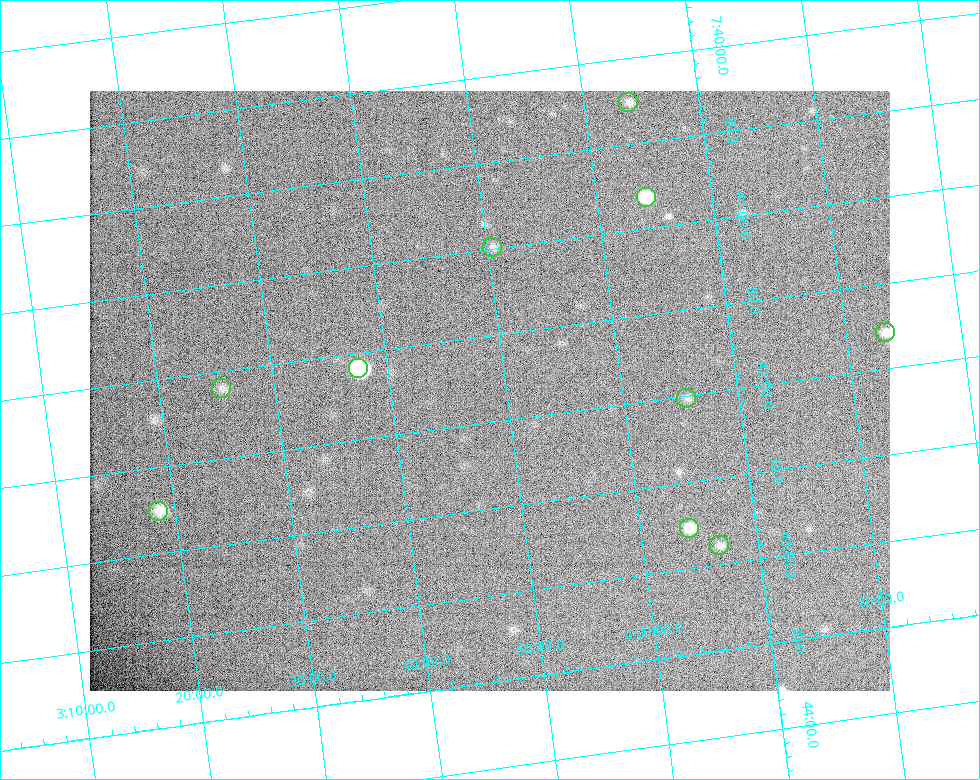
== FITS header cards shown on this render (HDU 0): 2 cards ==
NAXIS1  =                  800 / length of data axis 1
NAXIS2  =                  600 / length of data axis 2

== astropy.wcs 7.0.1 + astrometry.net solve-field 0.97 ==
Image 800 x 600 px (HDU 0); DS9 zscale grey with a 90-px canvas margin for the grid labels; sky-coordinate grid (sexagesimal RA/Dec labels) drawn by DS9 from the SOLVED WCS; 10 Tycho-2 reference stars matched to detected sources circled (green)
Header WCS: none
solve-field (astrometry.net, Tycho-2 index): SOLVED blind (the file carries no WCS)
Solved WCS: RA---TAN-SIP/DEC--TAN-SIP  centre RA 07:41:49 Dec +03:49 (115.45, +3.81 deg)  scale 5.23 arcsec/px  FOV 69.7' x 52.3'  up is -82 deg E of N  parity flipped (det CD > 0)
(file carries no celestial WCS; the grid is the blind solution)
Tycho-2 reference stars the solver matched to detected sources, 10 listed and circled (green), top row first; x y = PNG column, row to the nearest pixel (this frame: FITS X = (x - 90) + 1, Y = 600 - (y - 91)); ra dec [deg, ICRS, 3 dp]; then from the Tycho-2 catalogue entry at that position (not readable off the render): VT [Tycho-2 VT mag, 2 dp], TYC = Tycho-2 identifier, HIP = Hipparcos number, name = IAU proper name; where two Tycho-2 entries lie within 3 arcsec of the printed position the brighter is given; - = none
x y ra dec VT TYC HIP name
628 102 115.064 +4.065 9.12 187-797-1 - -
646 197 115.204 +4.072 6.68 187-897-1 37405 -
492 247 115.247 +3.841 9.43 187-547-1 - -
885 332 115.447 +4.391 8.68 187-1694-1 37500 -
358 368 115.396 +3.625 5.94 183-1552-1 37478 -
221 388 115.399 +3.423 9.16 183-1567-1 - -
686 398 115.503 +4.091 9.44 187-1061-1 - -
158 511 115.563 +3.310 8.24 183-2399-1 - -
689 528 115.692 +4.071 8.01 187-1163-1 37584 -
719 545 115.723 +4.110 9.27 187-72-1 - -